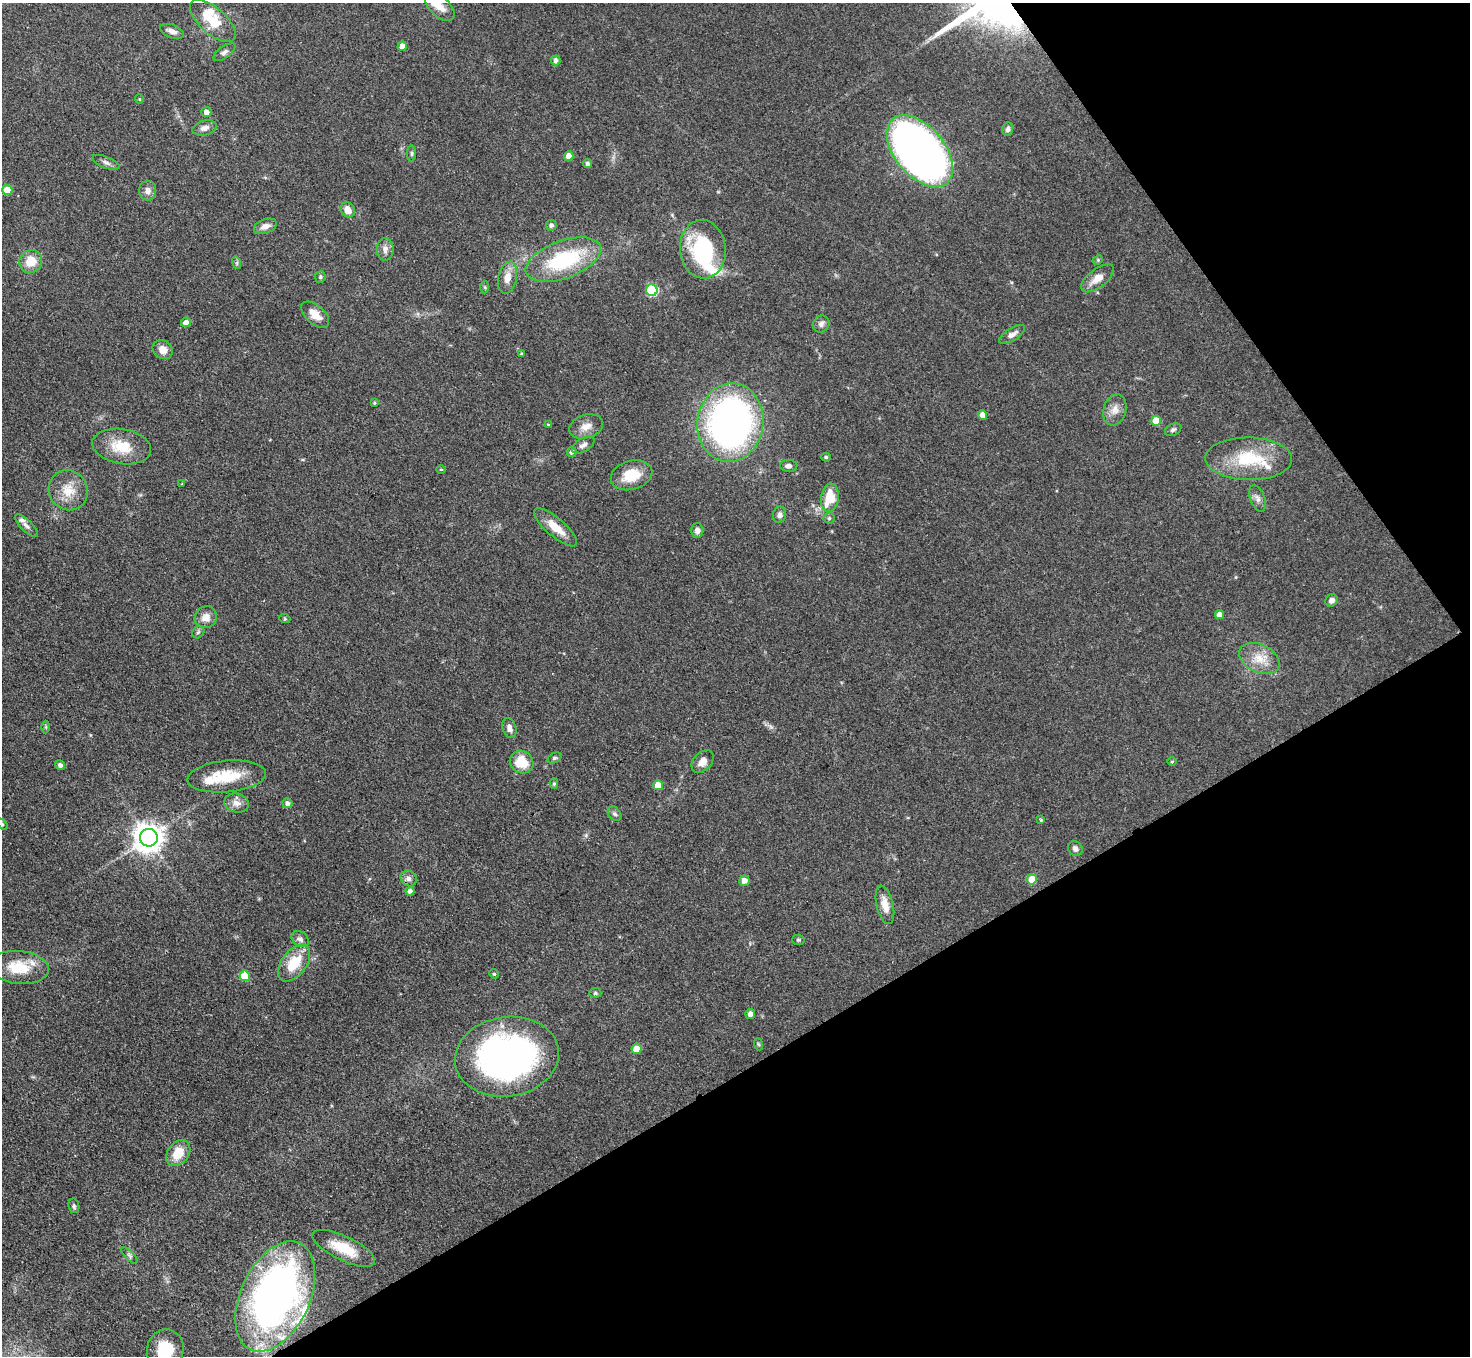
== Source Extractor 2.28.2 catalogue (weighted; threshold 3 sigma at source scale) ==
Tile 12 of 4 x 4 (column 4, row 3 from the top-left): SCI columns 4409-5876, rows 1651-3004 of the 5879 x 5872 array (HDU 1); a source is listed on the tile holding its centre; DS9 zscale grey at full resolution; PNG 1472 x 1358 px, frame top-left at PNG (2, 3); each listed source drawn as its Kron ellipse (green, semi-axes under 4 px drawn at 4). Shown black and unused: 29% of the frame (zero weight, under 3 of 4 exposures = <1% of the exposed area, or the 3 px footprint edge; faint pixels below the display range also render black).
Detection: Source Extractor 2.28.2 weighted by HDU 2 'WHT'; one run over the whole footprint, this tile lists its part. Background 0.0683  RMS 0.0056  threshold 0.0252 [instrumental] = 3 sigma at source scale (4.5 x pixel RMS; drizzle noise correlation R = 1.50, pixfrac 1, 0.05/0.05 arcsec/px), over >= 5 px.
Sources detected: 114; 1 inside a brighter object's white glare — neither listed nor drawn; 6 inside a brighter listed object's ellipse — not listed separately; the other 107 listed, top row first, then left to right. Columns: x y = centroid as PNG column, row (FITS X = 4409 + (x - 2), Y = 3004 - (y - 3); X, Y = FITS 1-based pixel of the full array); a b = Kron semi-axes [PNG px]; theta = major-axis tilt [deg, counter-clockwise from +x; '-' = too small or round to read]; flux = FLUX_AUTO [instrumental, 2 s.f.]
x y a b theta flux
440 7 18 9 -43 6.7
213 21 28 13 -42 17
172 31 12 6 -21 3.5
402 46 4 4 - 5
224 52 13 6 36 2
556 60 5 5 - 1.9
139 99 5 3 - 0.47
206 112 5 5 - 2.9
205 128 12 7 15 3.2
1008 129 7 5 71 1.6
920 151 42 25 -50 380
412 154 8 4 90 1
569 156 4 4 - 4.5
106 162 14 5 -22 2.1
587 164 4 4 - 1.5
7 190 5 5 - 14
148 191 10 8 -90 2.9
348 210 8 6 -59 5.4
551 225 5 5 - 1.7
265 226 12 7 19 3.8
385 249 11 8 -90 3.1
703 249 29 23 -84 49
563 260 39 19 20 48
1098 260 5 4 - 0.74
31 261 12 11 - 9.8
237 263 6 4 -73 0.84
320 277 5 5 - 0.85
507 278 16 9 77 6.1
1097 278 19 9 38 6.3
485 287 6 4 -88 0.8
652 290 6 5 - 43
315 315 17 9 -41 6.4
186 322 5 4 - 3.1
821 324 9 8 - 2.1
1012 334 14 6 32 3
163 350 10 9 - 5.1
521 354 4 3 - 0.6
374 403 3 2 - 0.59
1115 410 16 11 74 5.1
982 415 5 4 - 4.8
1156 421 5 5 - 11
730 423 39 33 82 230
548 425 4 4 - 0.52
586 426 17 11 18 5.6
1173 430 8 5 26 1.4
583 445 12 6 32 2.5
122 446 30 17 -9 16
572 452 5 5 - 1.7
826 457 4 4 - 0.75
1249 459 43 21 -1 29
789 466 9 5 -1 2.1
441 469 5 3 - 0.47
631 475 21 14 16 13
182 484 3 3 - 0.41
68 490 20 19 - 11
830 498 14 8 82 17
1257 498 14 7 -69 2.7
779 515 8 6 81 2.1
829 518 5 5 - 0.97
26 526 15 5 -45 2.5
556 527 27 9 -40 9.5
697 531 7 6 - 2.2
1332 600 7 5 50 2.4
1219 615 4 4 - 4.2
206 617 11 10 - 5.1
285 619 5 3 - 0.6
198 632 7 5 45 1.2
1259 659 21 14 -26 10
46 727 6 4 -90 0.82
509 728 10 6 -72 2.8
554 758 7 5 26 0.93
703 761 13 9 45 4.7
522 762 12 11 - 13
1172 762 5 3 - 0.53
60 765 5 4 - 2
227 776 39 15 5 20
554 784 5 4 - 0.9
658 785 5 5 - 9
236 803 12 9 -14 3.8
287 803 5 4 - 2
615 814 8 6 -49 1.5
1041 820 3 3 - 0.65
2 824 7 4 -45 0.92
149 838 9 9 - 770
1075 849 8 7 - 2.2
409 878 8 7 - 2.2
1032 879 5 5 - 11
744 881 5 5 - 3.4
410 891 4 4 - 2.3
885 905 19 8 -76 6.5
300 939 9 7 -38 2.1
798 940 6 5 - 0.9
294 963 21 12 53 17
19 967 30 16 -5 19
494 974 5 4 - 0.77
245 976 5 5 - 16
595 993 6 5 - 0.91
750 1014 5 5 - 2.8
758 1044 6 4 -71 0.72
636 1049 5 5 - 9.1
507 1057 52 40 8 200
178 1153 14 10 53 11
74 1206 7 5 -80 1.1
344 1248 34 12 -26 15
130 1255 10 4 -45 1.3
275 1296 58 34 65 280
165 1350 20 18 78 19
Overlapping masked pixels (flux is a lower limit): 2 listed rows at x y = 920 151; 275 1296
Isophote crosses this tile's border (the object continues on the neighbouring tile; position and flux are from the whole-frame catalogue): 2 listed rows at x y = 2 824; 165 1350